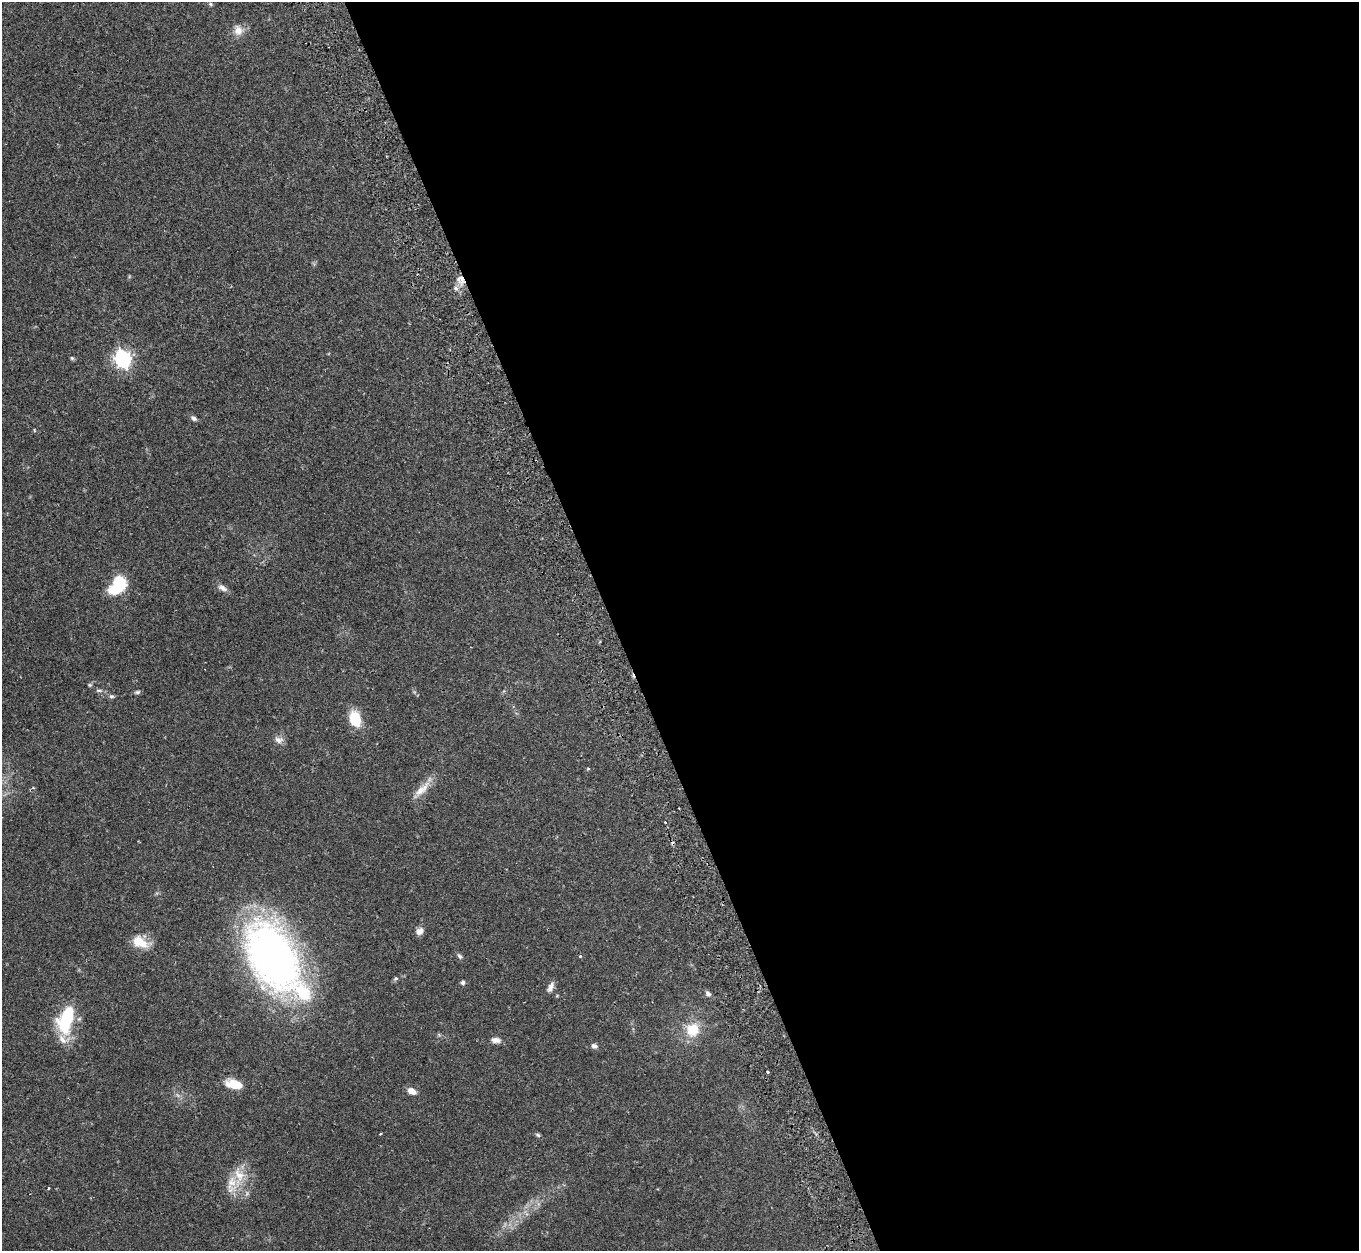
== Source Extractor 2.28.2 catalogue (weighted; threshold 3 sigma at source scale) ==
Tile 8 of 4 x 4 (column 4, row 2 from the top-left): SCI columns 4142-5498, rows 2682-3930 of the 5572 x 5527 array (HDU 1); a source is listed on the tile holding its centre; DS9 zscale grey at full resolution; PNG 1361 x 1253 px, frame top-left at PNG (2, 2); no overlay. Shown black and unused: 55% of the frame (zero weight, under 2 of 3 exposures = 4% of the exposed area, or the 3 px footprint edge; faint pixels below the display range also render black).
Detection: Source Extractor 2.28.2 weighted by HDU 2 'WHT'; one run over the whole footprint, this tile lists its part. Background 0.082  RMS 0.0059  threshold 0.0265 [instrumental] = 3 sigma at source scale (4.5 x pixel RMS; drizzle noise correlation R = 1.50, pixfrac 1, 0.05/0.05 arcsec/px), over >= 5 px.
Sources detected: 43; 1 cosmic-ray / hot-pixel residue — not listed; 3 inside a brighter listed object's ellipse — not listed separately; the other 39 listed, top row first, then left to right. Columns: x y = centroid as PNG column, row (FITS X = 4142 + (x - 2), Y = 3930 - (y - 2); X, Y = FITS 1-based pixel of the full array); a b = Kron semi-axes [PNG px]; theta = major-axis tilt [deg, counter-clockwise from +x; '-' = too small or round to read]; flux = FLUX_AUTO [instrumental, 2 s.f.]
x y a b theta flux
210 4 5 4 - 0.8
238 30 12 10 -80 5
461 279 13 8 -43 4
456 288 7 5 -46 1.5
72 358 5 5 - 0.81
123 359 7 6 - 190
194 418 8 5 -34 1.6
34 430 5 3 - 0.43
119 583 12 7 53 68
222 588 14 7 -26 2.6
90 685 5 5 - 0.77
99 690 10 4 4 1.1
137 692 8 5 10 1
111 696 7 5 -13 1.2
355 719 15 11 -73 16
279 740 13 9 -8 2.8
588 769 4 3 - 0.58
422 789 28 9 43 7.2
665 822 2 2 - 0.48
419 931 10 7 28 3.2
139 942 21 12 -28 10
272 956 64 38 -62 310
460 956 7 5 -42 1.2
580 956 4 3 - 0.78
396 978 6 5 - 0.94
463 982 5 5 - 1.4
551 987 13 6 64 2.7
708 993 9 6 -45 1.7
66 1019 23 12 73 42
693 1030 19 18 - 13
496 1040 12 7 -8 2.9
594 1046 8 6 -4 1.7
768 1072 3 3 - 1.3
234 1084 16 8 -14 11
412 1091 11 7 -29 3.8
380 1134 3 2 - 0.91
538 1135 7 5 -32 0.96
239 1175 22 12 -63 10
48 1188 3 3 - 0.82
Overlapping masked pixels (flux is a lower limit): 1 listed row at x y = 461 279